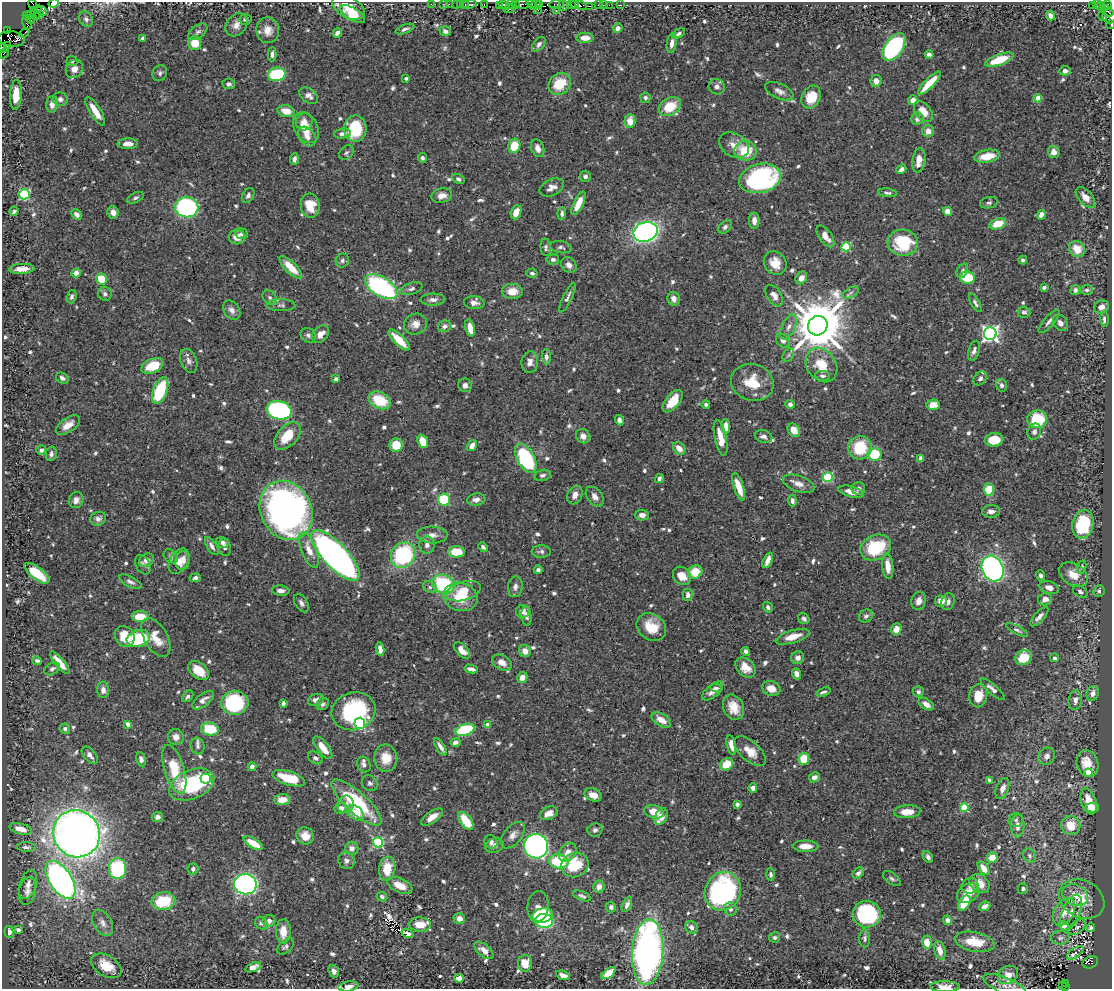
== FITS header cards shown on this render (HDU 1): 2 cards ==
NAXIS1  =                 1110
NAXIS2  =                  987

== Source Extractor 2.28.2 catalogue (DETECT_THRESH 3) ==
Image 1110 x 987 px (HDU 1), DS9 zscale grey, 1 PNG px = 1 image px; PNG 1114 x 991 px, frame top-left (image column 1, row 987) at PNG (2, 2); each listed source drawn as its Kron ellipse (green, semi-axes under 4 px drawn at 4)
Background 0.468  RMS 0.012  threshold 0.0372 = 3 sigma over >= 5 px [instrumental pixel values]
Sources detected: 776; of the 776, the 500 brightest by FLUX_AUTO listed and drawn (276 fainter detections omitted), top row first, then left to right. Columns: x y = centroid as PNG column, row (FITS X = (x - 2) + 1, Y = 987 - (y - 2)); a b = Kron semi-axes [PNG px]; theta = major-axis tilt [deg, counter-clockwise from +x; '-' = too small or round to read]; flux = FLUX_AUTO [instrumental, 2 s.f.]
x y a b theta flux
53 3 5 4 - 15
32 4 5 2 - 73
431 4 2 2 - 18
443 4 2 2 - 28
449 4 2 2 - 21
456 4 2 2 - 28
484 4 3 2 - 78
522 4 7 3 -11 180
532 4 6 4 -62 58
536 4 6 2 58 85
540 4 4 3 - 73
556 4 7 3 7 140
571 4 3 2 - 57
574 4 4 3 - 110
460 5 3 2 - 70
465 5 3 2 - 79
469 5 8 4 12 140
499 5 4 2 - 56
504 5 6 3 -24 180
511 5 5 3 - 53
515 5 4 3 - 130
563 5 6 3 -76 73
581 5 6 4 -20 130
598 5 3 2 - 55
603 5 2 2 - 9.4
609 5 2 2 - 40
620 5 3 2 - 18
1092 5 3 2 - 61
1096 5 3 2 - 12
1108 5 4 3 - 520
590 6 3 2 - 24
1101 6 5 3 - 29
348 7 17 10 -28 13
37 9 4 3 - 30
509 9 6 3 6 54
33 10 3 3 - 99
538 10 3 3 - 39
556 10 3 2 - 28
42 11 5 3 - 47
1107 11 7 4 -45 79
39 14 2 2 - 11
353 14 14 6 -31 36
31 15 3 2 - 23
35 15 5 2 - 49
27 16 3 2 - 10
1050 16 5 4 - 3.9
1102 16 5 2 - 18
1109 16 7 6 - 210
30 19 4 2 - 28
86 19 8 6 -57 3
245 19 6 5 - 2.2
27 22 7 4 -80 140
236 25 12 10 50 6.6
1111 25 4 2 - 19
618 28 5 4 - 3.9
405 29 10 4 21 2.4
268 30 13 11 -82 9.3
7 31 3 3 - 38
445 31 6 4 -20 3.3
198 32 11 6 37 2.9
24 33 5 2 - 17
337 33 5 4 - 3.5
679 33 7 4 30 2.3
143 38 4 4 - 3.3
585 38 8 5 1 6.9
11 39 13 7 -6 590
195 43 7 6 - 17
672 43 10 5 81 4.9
539 44 8 5 52 2.9
8 46 4 3 - 500
894 47 16 9 54 140
3 48 4 2 - 18
4 53 6 2 55 22
272 54 7 4 88 2.5
929 54 4 4 - 2.5
999 60 15 5 19 26
72 61 5 5 - 2.3
74 69 9 8 - 6.4
1065 71 5 4 - 3.9
160 73 8 7 - 2.4
277 74 9 6 11 53
406 78 3 3 - 2
876 81 6 5 - 5.6
929 83 15 4 46 21
229 84 6 5 - 2.4
560 84 12 10 42 24
717 87 8 7 - 3.6
779 91 15 7 -24 5
16 95 15 6 87 18
309 96 10 7 -35 4.7
811 97 12 9 60 18
645 98 5 5 - 2.4
1038 98 4 4 - 16
60 99 7 6 - 3.1
913 100 5 4 - 6.2
52 104 8 5 83 6
670 107 12 8 30 22
95 111 16 5 -59 13
286 111 8 6 -15 10
923 112 11 7 -53 11
917 119 6 6 - 4.2
630 121 7 5 87 9.3
304 122 9 8 - 5.2
306 128 16 11 -60 14
355 129 13 11 87 43
928 131 6 6 - 7.1
342 134 8 5 10 3.6
307 136 11 8 -49 4.9
128 144 10 5 1 8.6
734 145 16 11 -31 8.5
514 146 7 6 - 20
538 148 9 6 -69 5.2
746 151 11 10 - 25
346 152 8 6 44 2.3
1054 152 6 5 - 6.2
987 156 13 6 10 17
422 158 5 4 - 2.2
294 159 6 4 86 2.5
919 160 12 6 81 9.1
901 169 5 3 - 2.6
585 176 5 5 - 2.7
760 178 21 14 14 130
458 179 6 4 -30 2.3
552 187 13 8 26 5.7
887 193 9 4 -8 2.3
24 194 5 5 - 83
248 195 8 5 58 2.7
442 196 10 7 11 6.6
1085 197 12 7 -48 7.9
135 198 9 5 25 2.2
578 203 13 5 64 12
989 203 9 5 11 2.2
310 206 12 9 -83 20
187 207 11 10 - 160
14 211 5 3 - 2.1
947 211 4 4 - 7.9
113 212 6 5 - 5.4
516 212 7 5 67 8.8
562 213 6 4 83 2
77 215 6 4 -45 3.8
1041 215 5 4 - 9.3
754 221 8 5 -90 5.5
997 224 8 5 17 19
725 227 8 5 47 2.5
646 232 12 9 20 360
242 234 6 5 - 2
825 236 13 6 -55 7.1
237 237 8 7 - 6.2
903 243 15 13 -4 42
546 247 9 5 -86 2.3
561 247 11 6 -11 2.6
846 247 5 4 - 42
1077 249 8 7 - 13
553 259 6 5 - 2.6
342 260 7 6 - 2.5
1023 260 4 3 - 2.1
775 263 12 10 -52 12
569 265 8 7 - 4.1
291 267 15 5 -45 18
22 269 12 5 3 8.8
962 271 7 5 64 2.3
76 273 4 4 - 5.6
532 273 6 4 -14 2.3
967 277 7 6 - 27
801 278 7 5 57 6.4
101 279 6 5 - 20
381 287 18 9 -31 130
1044 287 4 3 - 2.4
411 289 11 5 18 2.8
1075 290 5 4 - 2.6
1087 290 6 5 - 2.3
512 291 10 7 -1 11
851 293 9 5 30 2.4
105 294 7 6 - 2.6
774 296 12 7 -56 6.1
72 297 7 5 72 2.4
270 297 8 6 -46 2.9
567 298 16 4 64 3.3
674 299 7 6 - 6.3
433 300 12 6 3 3.8
474 303 10 6 -7 4.2
975 303 10 4 -60 2.6
281 305 14 6 0 2.9
1101 307 8 6 24 5.8
232 310 10 7 -54 4.4
1024 312 6 5 - 2.4
1104 320 7 4 -89 2.4
1049 321 15 5 50 3.5
1060 323 9 6 -52 4.1
415 324 11 10 - 6.8
445 326 7 6 - 3.5
818 326 10 9 - 5700
788 327 13 6 65 4.9
470 328 9 4 -76 9.8
320 334 10 7 47 7.3
990 334 6 6 - 350
308 335 8 7 - 2.9
399 340 14 5 -44 19
783 341 7 6 - 4.2
974 351 10 5 72 3.4
788 355 7 5 59 2
546 357 7 4 -86 2.8
189 361 12 8 -68 4.4
530 362 11 8 82 5.4
821 365 18 14 -53 21
152 366 11 7 23 27
822 376 7 5 -7 2.1
62 378 7 5 -31 2.7
980 378 8 6 49 2.4
336 379 4 4 - 2.5
752 382 22 18 -17 25
465 385 7 6 - 3.5
1002 385 6 5 - 2.7
160 391 14 7 69 54
380 400 12 8 -27 31
673 401 13 7 50 18
706 404 4 4 - 2
790 404 5 4 - 2.6
933 405 7 5 6 8.6
279 410 12 9 -12 160
1037 419 10 9 - 39
619 420 5 4 - 4.4
68 425 14 7 34 8.2
726 426 7 4 -83 7.3
794 430 7 5 -53 13
1034 432 8 6 65 3.3
287 436 16 10 47 23
583 436 7 6 - 5.1
763 436 9 6 -16 3.5
721 438 18 6 -78 12
994 440 9 7 7 19
423 441 7 5 -70 16
396 445 6 6 - 18
472 446 6 4 55 6.2
679 448 7 5 -48 8
860 448 12 11 - 34
41 450 5 5 - 3.3
51 454 7 5 77 2.9
874 454 7 6 - 31
526 458 16 8 -61 92
921 458 4 3 - 7.4
542 475 8 5 17 2.4
827 477 5 5 - 62
659 479 4 3 - 3.2
799 484 16 8 -19 6.6
739 487 14 5 -71 15
858 488 7 6 - 2.7
989 489 6 5 - 26
851 492 13 5 -15 7.3
575 495 10 7 65 5.5
595 497 11 7 -52 5.2
76 500 8 7 - 4.1
444 500 6 6 - 38
476 500 9 6 8 5
792 501 6 4 -81 3.4
286 510 30 25 -62 420
991 511 9 6 3 4.3
642 515 7 5 -2 3.9
98 519 8 6 24 4.1
1083 524 14 10 78 45
432 535 15 8 -2 6.6
222 542 6 5 - 2.8
427 545 8 8 - 4
212 546 10 5 -59 4
225 547 9 6 -78 2.2
483 547 5 4 - 2.2
876 547 16 12 24 43
309 550 19 7 -69 12
541 551 9 6 -1 3.1
456 552 8 5 -1 19
403 555 13 11 54 82
171 556 8 6 -43 2.2
335 556 33 12 -47 580
146 560 8 6 31 4.9
768 560 8 4 63 6
179 561 14 9 59 9
183 561 9 7 76 6
143 565 10 7 -60 2.6
888 566 13 5 -84 11
1082 567 7 4 72 2
993 568 13 10 -66 250
538 570 4 4 - 2.3
695 572 7 6 - 19
37 573 15 6 -37 29
1073 575 15 10 -32 12
682 576 10 8 -48 11
1040 576 5 4 - 2.7
195 578 5 4 - 2.3
130 582 12 5 -26 2.9
443 584 11 9 -21 72
430 587 7 5 -24 2.4
515 587 10 7 82 4
1049 588 10 6 -19 6.5
281 591 9 5 -6 4.1
463 591 18 9 15 17
1099 591 6 5 - 2.1
1080 592 8 5 -34 2.4
688 595 6 5 - 3.5
461 597 17 14 -14 23
1045 599 7 6 - 5.2
919 601 9 7 76 5
941 601 6 6 - 6.2
948 602 8 6 71 3.2
301 603 10 6 -58 3.2
768 607 5 4 - 2.3
523 611 7 6 - 4.1
526 616 9 5 -84 3.3
866 616 7 6 - 2.2
140 617 8 5 0 16
1039 617 12 5 47 4.4
804 619 6 5 - 2.5
651 627 15 12 -34 20
896 629 6 5 - 8
1017 630 12 4 -27 2.2
125 636 11 9 -56 18
156 637 21 11 -60 15
793 637 17 6 17 11
138 639 12 8 15 47
380 649 7 4 -84 4.4
462 650 10 5 -46 8.9
525 651 6 5 - 6.3
746 651 5 4 - 3
798 658 6 6 - 4.5
1024 658 8 7 - 18
1055 658 4 4 - 2.3
37 661 5 4 - 2.5
60 663 14 4 -50 12
502 663 10 7 -29 8.7
745 667 11 8 -45 9.3
52 669 8 5 33 2.4
471 669 7 4 -12 4.6
199 670 12 7 -38 16
796 674 6 4 -67 4.4
522 678 5 5 - 5.9
716 688 6 3 -9 2.1
771 688 9 7 -19 10
993 689 15 4 -41 4.3
103 690 8 6 -89 4.5
713 691 12 6 40 6.4
823 692 7 4 19 2.1
918 692 5 5 - 2.5
1093 693 7 6 - 4.7
188 696 6 4 49 2.2
978 696 12 9 78 13
203 700 13 6 37 5.4
316 700 8 6 20 4.2
1075 700 10 6 82 4.7
235 703 13 12 - 69
283 703 4 3 - 2.1
323 704 6 5 - 2.4
926 704 8 5 -34 5.2
734 707 13 10 -65 14
354 711 22 19 17 83
661 720 11 6 -32 9.9
360 723 5 5 - 73
128 724 4 3 - 3.8
487 725 4 3 - 3.5
65 729 5 5 - 2.1
210 729 9 6 -12 30
465 730 10 5 17 68
176 737 8 7 - 5.3
455 742 5 4 - 3.8
731 745 10 4 -78 7.2
198 746 8 7 - 2.8
440 747 10 4 -57 3.7
323 748 13 5 -53 13
750 751 19 9 -41 12
90 755 10 5 -48 3.8
1047 756 9 8 - 3.9
315 758 8 6 -31 2.5
386 758 13 11 -83 14
141 759 7 5 -78 3.2
804 759 6 5 - 22
726 764 7 5 36 17
1087 764 14 10 -73 14
364 765 8 6 -66 3.7
252 767 4 4 - 3.5
174 769 25 10 -73 32
1088 773 4 4 - 13
814 777 5 5 - 4.7
289 778 17 6 -17 30
206 779 5 5 - 82
989 780 4 3 - 2.3
370 783 8 7 - 2.5
192 785 23 14 22 68
753 788 4 4 - 4.9
1002 788 11 6 69 5.1
593 795 9 6 -21 8.6
282 800 8 5 5 9.2
1089 801 13 7 -73 12
356 802 32 10 -42 67
346 804 9 8 - 3.9
737 804 4 4 - 2.1
964 807 4 4 - 36
341 808 6 5 - 4.7
1092 808 7 4 0 9.7
654 812 10 6 -14 12
907 812 13 6 3 12
355 813 10 6 -37 13
549 813 9 6 26 8.7
157 817 6 5 - 3
432 817 13 5 35 7.7
661 817 9 6 62 9.5
1016 820 7 6 - 2.4
466 821 10 5 -55 22
1071 825 10 9 - 17
1018 826 11 6 88 6
21 829 11 5 -15 7.7
595 830 7 6 - 2.6
76 834 24 23 - 1000
513 835 15 9 50 5.8
305 836 9 8 - 9.7
378 842 5 5 - 81
491 842 7 6 - 4.8
253 843 11 4 -31 17
495 845 9 7 20 3
536 846 12 12 - 380
805 846 13 5 0 8.8
26 847 10 5 -2 2.6
352 848 6 6 - 5.2
568 852 10 7 53 8.1
1030 856 8 5 -60 2.5
928 857 6 4 -57 2.7
992 858 5 5 - 12
346 861 8 8 - 3.8
559 861 10 7 -7 40
575 865 14 12 25 32
984 868 8 4 -53 9.2
117 869 10 8 84 68
193 869 5 5 - 2.8
387 869 12 8 81 19
858 873 6 4 41 3.4
770 874 6 4 -87 2.4
892 878 10 5 -37 2.3
60 880 21 11 -56 430
28 884 15 8 71 4.8
245 884 11 10 - 360
980 884 11 8 -37 9.9
400 885 13 7 -24 12
970 886 8 7 - 3.4
599 887 6 5 - 5.4
1023 889 5 5 - 2.1
27 891 14 8 79 4.7
723 891 20 17 64 160
968 893 12 8 31 13
1075 895 13 10 -29 8.7
382 896 5 4 - 2.6
582 896 9 4 -22 2.1
1082 899 24 18 -27 22
163 901 12 9 11 34
964 903 8 5 58 22
627 904 8 4 65 3.8
984 906 6 4 23 5
538 907 15 10 83 6.4
611 907 5 5 - 2.5
730 909 7 6 - 2.9
1064 912 15 9 60 11
1071 913 19 9 68 8.7
867 914 14 13 - 110
542 916 10 7 11 43
459 918 6 5 - 6.1
947 920 5 4 - 4.3
269 921 6 6 - 4.5
544 921 9 7 2 68
103 923 14 9 -61 5.7
261 923 7 6 - 2.9
420 924 11 7 -1 13
1064 926 5 4 - 13
691 927 6 6 - 4.5
1077 927 10 6 37 3.3
1091 928 4 3 - 2.5
18 930 4 4 - 3.4
283 931 12 7 -90 11
9 932 6 4 -83 4.3
408 934 6 4 -21 4.6
775 937 5 5 - 2.3
865 938 9 5 -89 2.3
1060 938 9 6 2 2.8
927 942 6 5 - 12
975 942 20 9 -11 22
286 946 10 6 41 2.3
484 950 11 6 -42 6.8
940 950 9 5 -75 8.1
648 952 33 15 86 350
1075 953 9 4 34 5.1
1090 962 8 6 23 260
525 963 8 7 - 15
106 966 17 10 -32 17
253 967 8 4 20 6.8
334 971 6 5 - 4.1
609 973 8 4 38 17
563 975 7 4 -19 4.8
1008 975 10 8 32 10
459 978 5 4 - 7.9
1066 983 3 2 - 39
1004 985 22 8 -21 7.8
348 986 10 5 7 4.3
1062 986 4 3 - 33
945 987 15 5 -1 8.1
1065 987 3 3 - 37
At the frame edge (FLAGS 8, measured only in part): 8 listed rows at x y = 53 3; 32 4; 1109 16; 1111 25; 3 48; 4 53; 348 986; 945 987
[276 fainter detections neither listed nor drawn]